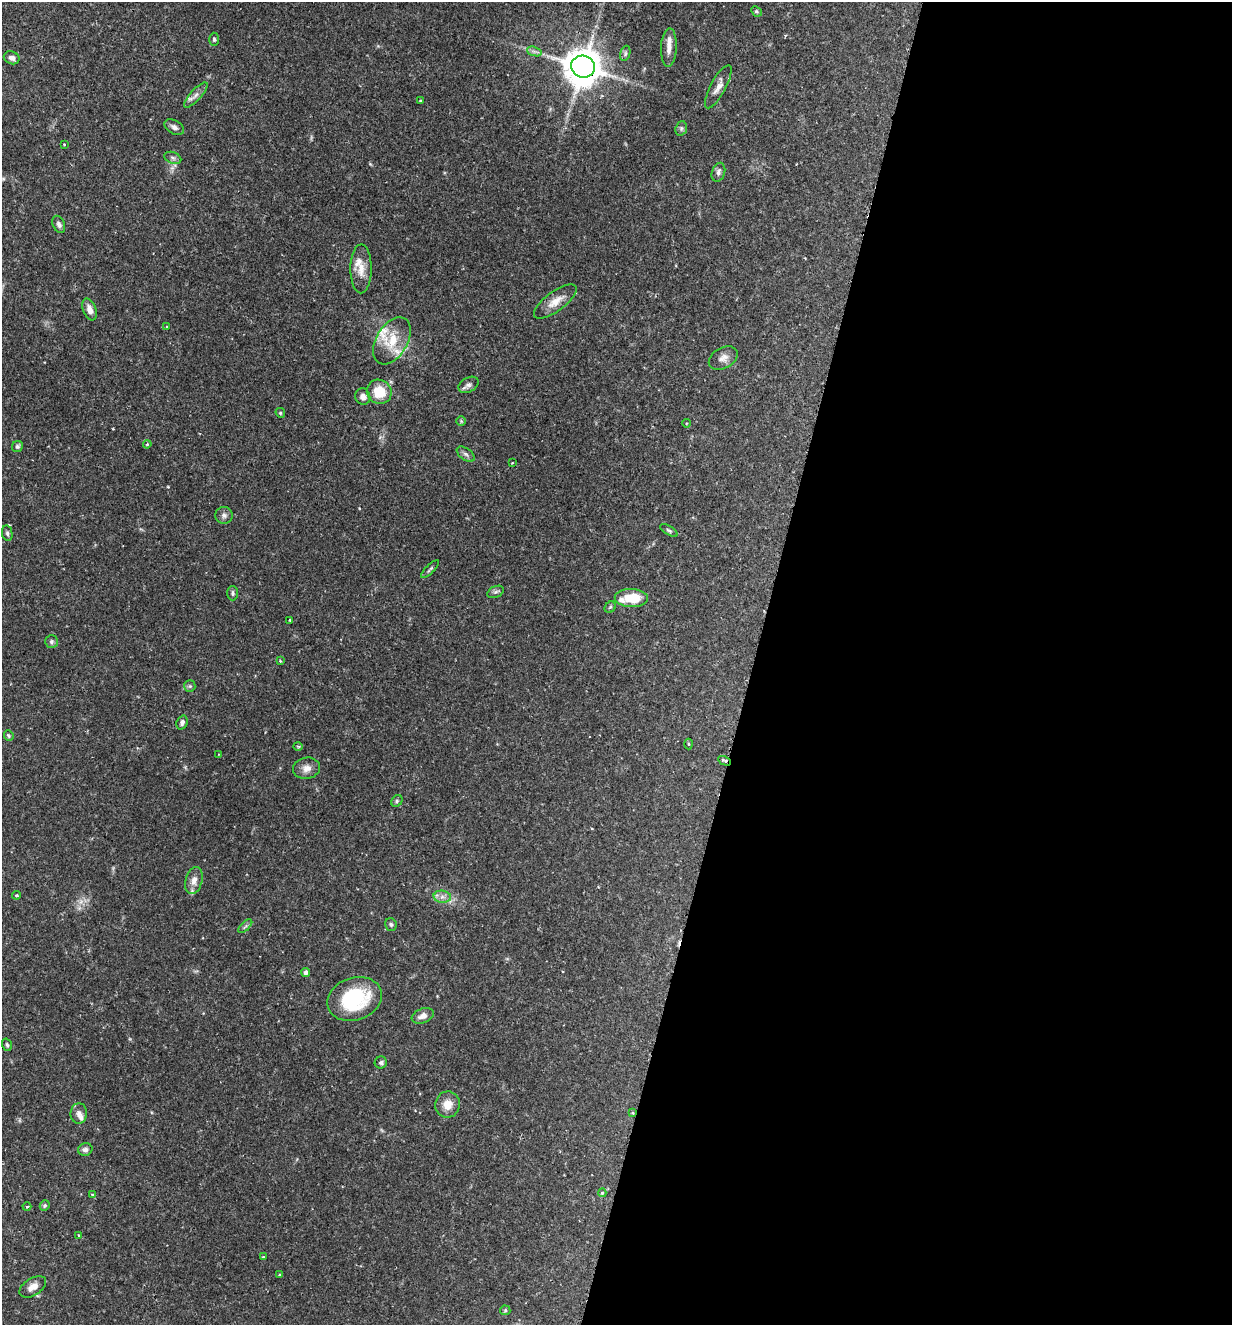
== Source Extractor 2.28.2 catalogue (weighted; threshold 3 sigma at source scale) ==
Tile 12 of 4 x 4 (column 4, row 3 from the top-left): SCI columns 3826-5055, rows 1331-2653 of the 5318 x 5303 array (HDU 1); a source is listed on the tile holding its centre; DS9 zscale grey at full resolution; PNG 1234 x 1327 px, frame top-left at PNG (2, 2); each listed source drawn as its Kron ellipse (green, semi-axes under 4 px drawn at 4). Shown black and unused: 39% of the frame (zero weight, under 2 of 3 exposures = <1% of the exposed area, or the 3 px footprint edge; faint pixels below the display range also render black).
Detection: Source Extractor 2.28.2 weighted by HDU 2 'WHT'; one run over the whole footprint, this tile lists its part. Background 0.157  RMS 0.0037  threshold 0.0167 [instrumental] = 3 sigma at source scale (4.5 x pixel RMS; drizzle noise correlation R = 1.50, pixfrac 1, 0.05/0.05 arcsec/px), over >= 5 px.
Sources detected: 83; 8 inside a brighter listed object's ellipse — not listed separately; the other 75 listed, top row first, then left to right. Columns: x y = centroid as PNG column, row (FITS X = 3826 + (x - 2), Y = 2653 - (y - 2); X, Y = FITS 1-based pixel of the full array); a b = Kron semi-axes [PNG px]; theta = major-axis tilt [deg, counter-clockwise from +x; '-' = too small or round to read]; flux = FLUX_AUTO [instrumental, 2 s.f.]
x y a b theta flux
756 11 6 4 -44 0.57
214 39 7 4 -89 0.7
669 47 19 8 87 2.9
534 51 7 4 -19 1
625 53 8 5 72 0.79
12 58 8 6 -21 1.7
583 67 12 11 - 1000
718 87 24 7 62 2.9
196 95 16 5 47 1.9
420 101 3 2 - 0.44
174 127 10 6 -30 1.5
681 128 7 5 71 0.79
64 144 3 2 - 0.35
173 158 9 5 -20 1
718 172 10 6 72 1.2
59 224 9 6 -65 1.2
361 269 24 10 90 4.8
555 302 25 9 36 4.5
90 309 11 6 -69 2.3
167 327 3 3 - 0.32
392 341 26 15 59 10
723 358 15 10 29 2.5
468 385 11 7 29 1.5
379 392 13 12 - 8.7
363 397 8 7 - 1.7
280 413 5 4 - 0.49
461 421 5 5 - 0.49
686 423 4 3 - 0.38
147 444 4 3 - 0.39
17 446 6 5 - 0.68
466 454 10 5 -38 1.2
512 463 3 2 - 0.28
224 515 9 8 - 1.3
669 530 10 4 -30 0.71
7 533 8 5 -80 0.76
430 569 12 3 45 0.69
496 592 8 5 26 0.86
232 593 7 5 -90 0.8
631 598 17 9 -1 9.4
610 607 6 5 - 0.55
290 620 3 3 - 0.42
51 642 6 6 - 0.85
280 661 3 3 - 0.48
190 686 6 5 - 0.66
182 722 7 5 70 1.1
9 735 5 5 - 0.51
689 744 5 3 - 0.37
298 746 5 3 - 0.35
219 754 2 2 - 0.32
725 761 7 3 -26 1
306 768 13 10 11 2.7
397 801 6 5 - 0.68
194 881 14 8 75 2.6
17 895 4 3 - 0.59
442 897 8 6 -6 1.6
391 924 6 5 - 0.72
245 926 9 3 44 0.65
306 972 4 4 - 1.2
355 999 28 21 19 27
423 1016 11 7 21 2.3
7 1045 6 4 -72 0.63
381 1062 6 6 - 0.82
448 1105 13 12 - 4.1
79 1113 10 8 84 1.7
632 1113 4 3 - 0.42
85 1149 7 6 - 1.1
602 1193 4 3 - 0.77
92 1194 4 2 - 0.33
45 1206 5 5 - 0.57
27 1207 4 3 - 0.41
79 1235 3 3 - 0.54
263 1257 2 2 - 0.29
279 1275 3 3 - 0.35
33 1287 15 8 33 3.2
505 1310 5 5 - 0.5
Overlapping masked pixels (flux is a lower limit): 3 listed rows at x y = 583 67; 725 761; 632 1113